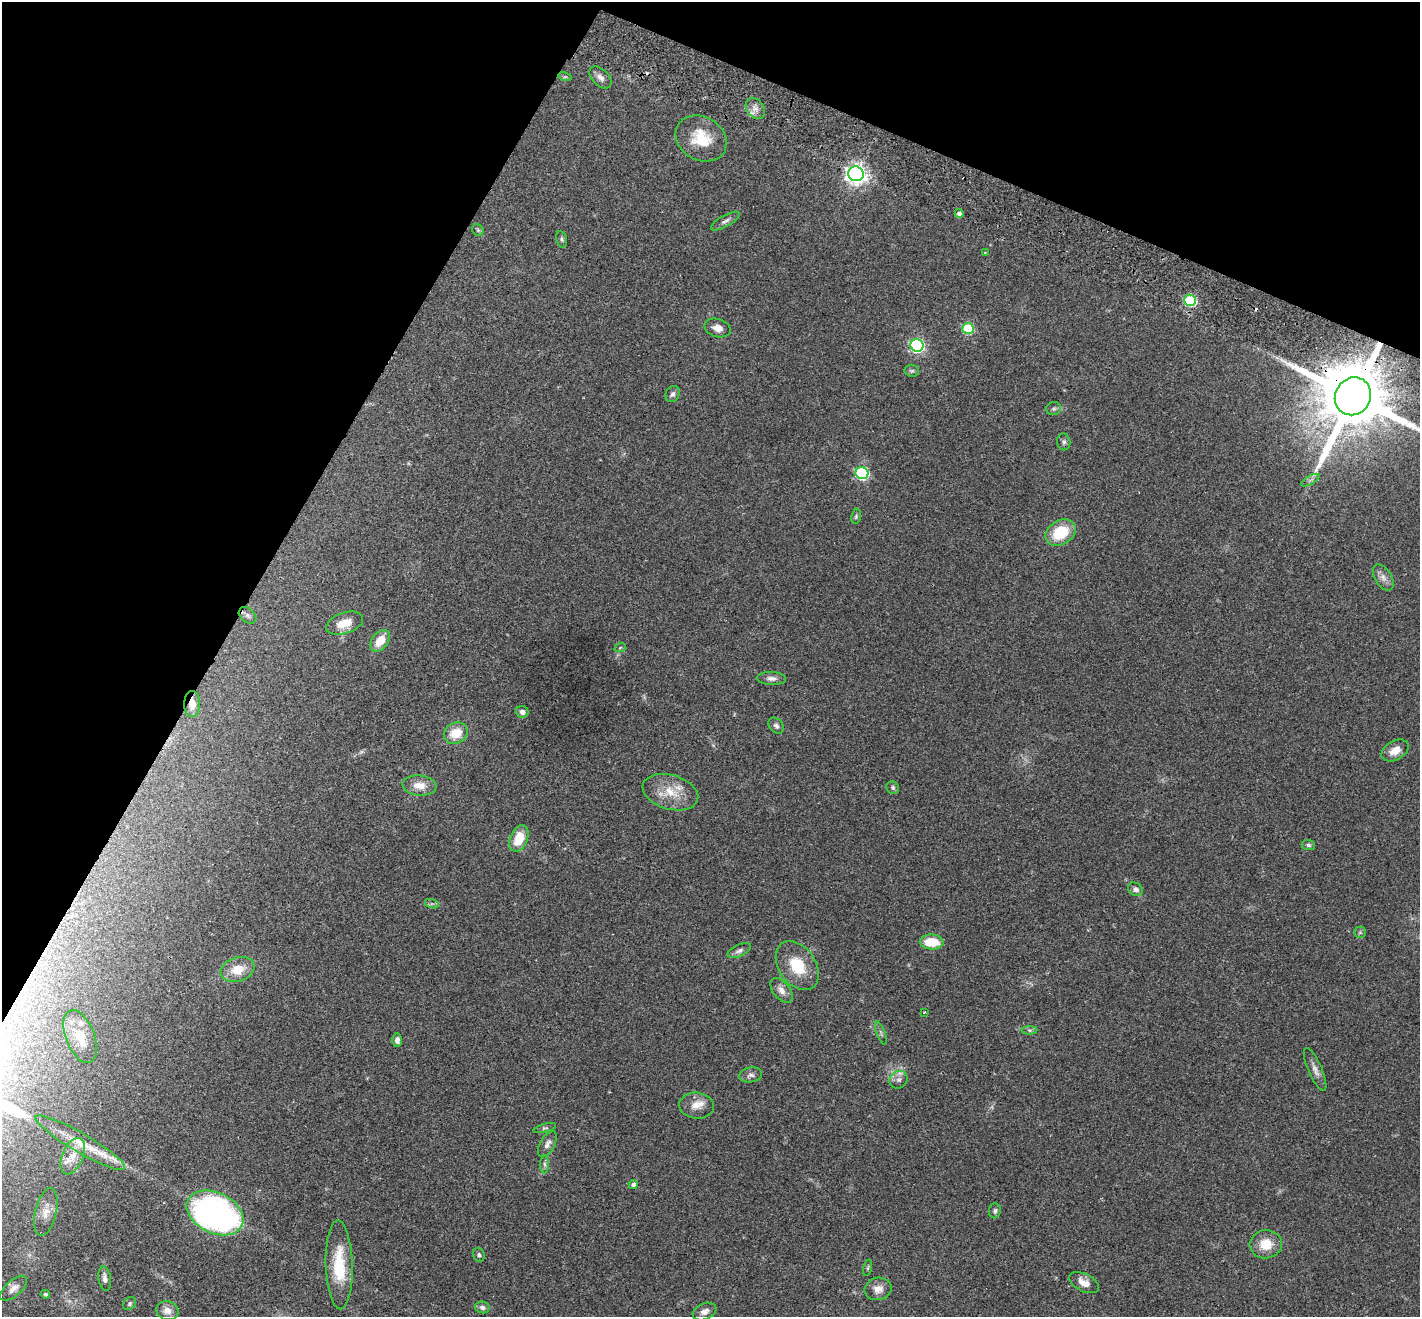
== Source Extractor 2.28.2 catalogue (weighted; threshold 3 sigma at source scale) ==
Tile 2 of 4 x 4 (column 2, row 1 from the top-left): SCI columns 1448-2865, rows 4143-5457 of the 5733 x 5790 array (HDU 1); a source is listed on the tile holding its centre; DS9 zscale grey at full resolution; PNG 1422 x 1319 px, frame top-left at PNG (2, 2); each listed source drawn as its Kron ellipse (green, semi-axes under 4 px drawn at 4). Shown black and unused: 24% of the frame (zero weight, under 2 of 3 exposures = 3% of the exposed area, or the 3 px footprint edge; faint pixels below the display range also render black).
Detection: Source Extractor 2.28.2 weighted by HDU 2 'WHT'; one run over the whole footprint, this tile lists its part. Background 0.0446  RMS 0.0066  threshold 0.0298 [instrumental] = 3 sigma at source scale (4.5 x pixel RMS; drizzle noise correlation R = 1.50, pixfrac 1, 0.05/0.05 arcsec/px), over >= 5 px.
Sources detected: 85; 1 too faint to see at this stretch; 2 cosmic-ray / hot-pixel residue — neither listed nor drawn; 4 inside a brighter listed object's ellipse — not listed separately; the other 78 listed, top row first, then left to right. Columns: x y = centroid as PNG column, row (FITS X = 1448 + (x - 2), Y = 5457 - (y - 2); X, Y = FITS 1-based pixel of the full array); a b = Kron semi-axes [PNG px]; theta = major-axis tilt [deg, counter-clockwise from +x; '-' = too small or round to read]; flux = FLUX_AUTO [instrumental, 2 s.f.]
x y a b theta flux
565 77 6 4 -17 0.85
600 77 13 8 -45 3.2
755 108 11 8 -53 4.1
701 138 27 21 -31 21
856 174 8 7 - 360
959 213 4 4 - 2.2
725 221 16 5 29 2.6
478 230 6 5 - 1
562 239 8 5 -75 1.2
985 253 3 3 - 0.38
1190 300 6 5 - 56
717 328 13 9 -17 4.9
968 328 5 5 - 37
917 345 6 6 - 110
912 371 7 6 - 1.3
673 394 8 7 - 1.8
1353 396 19 17 58 8000
1054 409 7 6 - 1.4
1064 442 8 6 -81 1.6
862 473 6 6 - 77
1310 480 10 4 29 1.6
856 516 7 5 80 1
1061 533 16 12 33 23
1383 577 14 8 -58 4.1
247 615 10 7 -40 2.4
345 623 19 10 18 9.8
380 641 12 8 53 9.7
620 648 6 3 20 0.63
771 678 15 6 -2 3.1
192 704 13 8 -90 6
522 712 6 6 - 2.4
776 726 9 6 -51 2.2
456 733 12 10 30 13
1395 750 14 9 30 6.3
419 786 17 10 -4 7.9
893 788 7 6 - 1.2
670 792 28 17 -16 16
519 838 14 8 68 15
1308 845 6 5 - 1.3
1135 889 8 6 -39 2.5
432 904 7 4 -17 1.2
1360 932 6 5 - 1.1
932 942 12 7 -3 15
739 951 12 6 24 2.3
797 966 27 18 -55 22
238 969 17 12 18 12
781 990 14 8 -51 4.4
924 1012 3 2 - 0.55
1030 1030 8 4 0 1.2
881 1033 12 3 -70 1.2
80 1037 28 14 -68 12
397 1040 7 5 89 2.5
1315 1069 23 7 -66 4.1
751 1075 11 7 11 2.6
899 1080 9 8 - 3
697 1106 17 13 -6 7.4
545 1128 11 4 14 1.3
80 1143 51 9 -30 16
547 1144 14 7 61 3.3
73 1156 19 10 67 8
545 1164 9 4 -89 1.5
633 1184 4 4 - 2
995 1211 7 6 - 1.5
46 1212 24 10 77 7.5
215 1213 30 20 -26 210
1266 1244 16 14 6 12
479 1255 7 5 -68 1.4
339 1265 44 13 -88 27
868 1268 8 3 77 0.91
105 1278 12 6 -81 3
1084 1283 16 8 -26 6.4
14 1288 16 8 42 4.2
878 1289 13 11 13 5.2
45 1294 5 4 - 1.2
130 1303 7 5 48 1.2
482 1307 7 6 - 2.2
167 1311 11 9 -17 5.3
704 1312 12 8 22 3.7
Overlapping masked pixels (flux is a lower limit): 2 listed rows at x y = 1353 396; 192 704
Isophote crosses this tile's border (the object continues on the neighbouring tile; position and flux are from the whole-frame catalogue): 1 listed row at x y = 1353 396